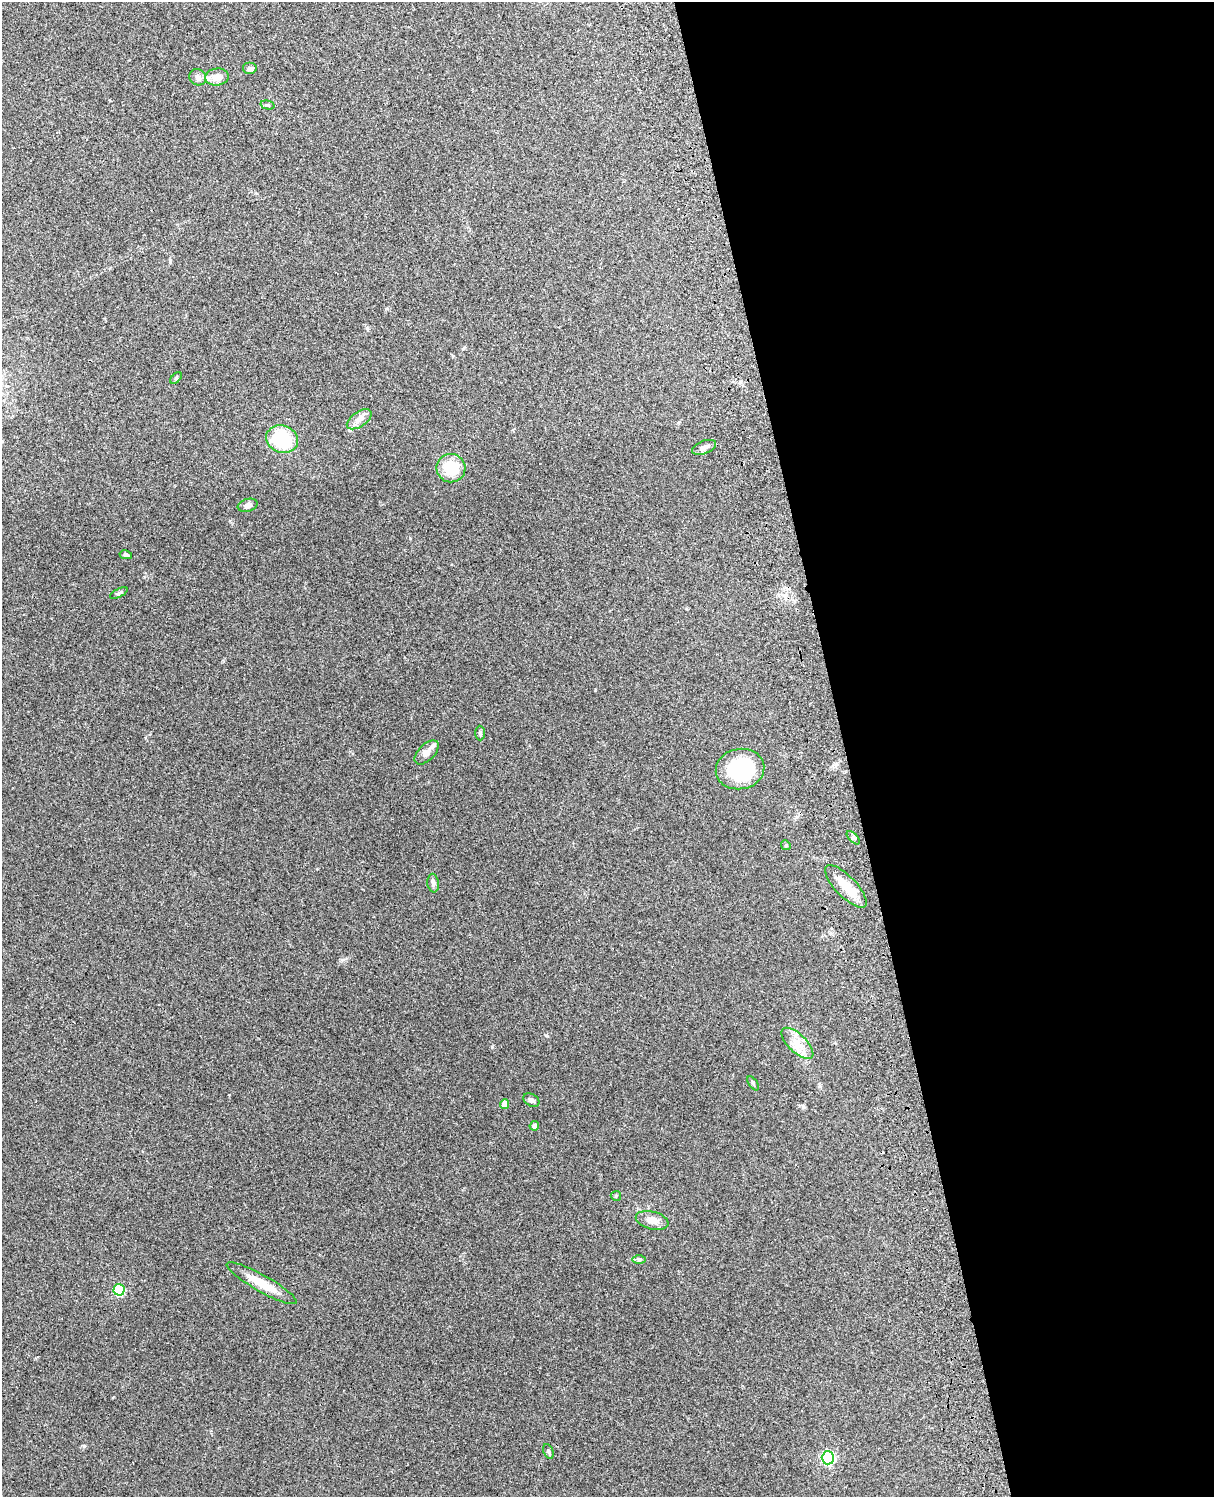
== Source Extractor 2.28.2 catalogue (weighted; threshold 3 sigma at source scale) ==
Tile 8 of 4 x 3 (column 4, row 2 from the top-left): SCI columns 3756-4967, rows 1660-3154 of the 5088 x 4927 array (HDU 1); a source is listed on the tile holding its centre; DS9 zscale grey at full resolution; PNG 1216 x 1499 px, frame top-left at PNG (2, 2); each listed source drawn as its Kron ellipse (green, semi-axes under 4 px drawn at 4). Shown black and unused: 31% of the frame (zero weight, under 3 of 4 exposures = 6% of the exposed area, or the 3 px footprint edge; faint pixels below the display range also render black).
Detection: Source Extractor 2.28.2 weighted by HDU 2 'WHT'; one run over the whole footprint, this tile lists its part. Background 0.217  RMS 0.0083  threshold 0.0375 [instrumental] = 3 sigma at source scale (4.5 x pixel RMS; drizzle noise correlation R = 1.50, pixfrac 1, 0.05/0.05 arcsec/px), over >= 5 px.
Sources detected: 33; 1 inside a brighter object's white glare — neither listed nor drawn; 1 inside a brighter listed object's ellipse — not listed separately; the other 31 listed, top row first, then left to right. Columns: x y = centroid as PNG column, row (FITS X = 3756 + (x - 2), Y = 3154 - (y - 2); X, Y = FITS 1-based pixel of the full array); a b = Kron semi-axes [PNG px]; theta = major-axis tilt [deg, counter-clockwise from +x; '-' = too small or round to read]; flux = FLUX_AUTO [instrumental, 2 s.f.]
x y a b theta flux
250 69 7 6 - 1.8
198 77 9 7 -44 3.1
217 77 12 8 5 7.1
267 105 7 4 -14 1.3
176 378 7 4 46 1.1
359 419 14 7 35 5.3
282 439 16 13 -19 47
704 447 12 6 21 3.5
451 468 14 14 - 26
248 505 10 6 16 3.3
126 555 6 4 -12 1.4
119 593 9 4 26 1.5
480 733 7 5 -89 1.4
427 752 15 8 45 6.5
740 769 24 20 10 55
853 838 8 3 -45 1.3
786 845 5 4 - 1
433 883 9 5 -83 2.9
846 886 28 10 -46 14
797 1043 20 9 -44 10
753 1083 8 4 -55 1.2
531 1100 9 6 -32 2.4
505 1104 5 4 - 8.3
534 1126 5 4 - 2.9
616 1196 5 5 - 1
652 1220 16 9 -15 7.3
639 1260 7 4 0 1.5
262 1283 40 8 -29 18
119 1290 6 5 - 50
548 1451 8 4 -66 1.7
828 1458 6 6 - 120
Unlisted compact peaks at least as high as the median listed source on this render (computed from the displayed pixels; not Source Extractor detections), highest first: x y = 84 1446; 492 1047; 547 1036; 342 960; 595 690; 410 538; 367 328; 170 260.